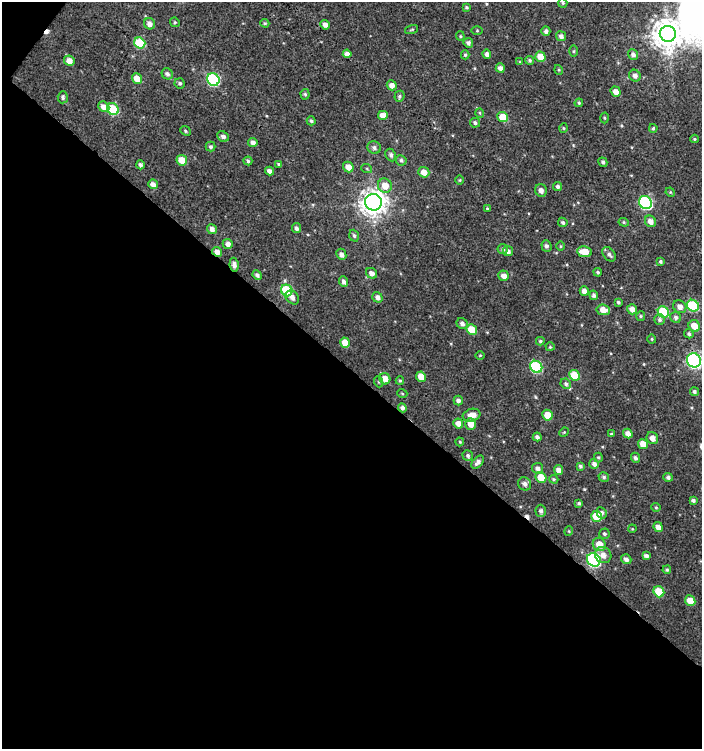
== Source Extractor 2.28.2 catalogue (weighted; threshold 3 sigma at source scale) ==
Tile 3 of 2 x 2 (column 1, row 2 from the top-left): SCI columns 54-753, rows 2-748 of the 1502 x 1496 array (HDU 1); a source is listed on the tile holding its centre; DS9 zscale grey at full resolution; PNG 704 x 751 px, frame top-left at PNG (2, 2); each listed source drawn as its Kron ellipse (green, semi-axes under 4 px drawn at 4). Shown black and unused: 51% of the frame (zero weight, under 3 of 4 exposures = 1% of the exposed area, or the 3 px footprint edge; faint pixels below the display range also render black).
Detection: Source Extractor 2.28.2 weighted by HDU 2 'WHT'; one run over the whole footprint, this tile lists its part. Background 0.00192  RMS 0.0025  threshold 0.0112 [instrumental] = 3 sigma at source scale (4.5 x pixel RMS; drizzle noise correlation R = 1.50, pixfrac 1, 0.0396/0.0396 arcsec/px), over >= 5 px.
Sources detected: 173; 2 cosmic-ray / hot-pixel residue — neither listed nor drawn; the other 171 listed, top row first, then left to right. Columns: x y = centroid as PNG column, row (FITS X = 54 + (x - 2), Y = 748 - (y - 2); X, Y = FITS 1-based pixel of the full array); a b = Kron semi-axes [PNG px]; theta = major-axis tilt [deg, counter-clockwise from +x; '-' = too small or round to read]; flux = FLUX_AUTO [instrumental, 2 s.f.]
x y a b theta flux
563 3 5 4 - 0.3
466 7 4 3 - 0.32
175 22 5 4 - 0.3
265 23 5 3 - 0.3
149 24 6 5 - 1.3
325 25 5 4 - 1.2
412 29 7 3 19 0.25
477 31 5 3 - 0.24
546 31 5 4 - 0.72
668 34 8 8 - 330
460 36 5 4 - 0.3
561 36 5 4 - 0.9
140 43 6 5 - 10
468 43 5 4 - 0.72
574 51 5 3 - 0.27
347 54 4 4 - 1.3
487 54 4 4 - 0.85
633 54 6 5 - 0.86
465 55 4 4 - 0.34
540 57 5 5 - 3.1
530 60 4 4 - 0.37
69 61 5 5 - 2
520 62 4 4 - 0.24
500 68 4 4 - 1.1
559 70 5 3 - 0.23
167 74 6 5 - 0.72
635 76 6 5 - 0.98
137 78 5 5 - 2.3
213 79 6 6 - 24
180 83 5 5 - 0.53
392 85 5 5 - 1.4
616 92 5 4 - 1.5
305 94 5 4 - 0.38
399 96 6 5 - 0.46
63 97 6 5 - 0.47
579 103 4 4 - 0.29
104 107 6 5 - 1.8
113 109 6 5 - 9.2
480 113 5 3 - 0.21
383 115 5 4 - 2.2
503 117 5 5 - 4.8
605 118 5 3 - 0.24
311 121 4 4 - 0.42
475 123 5 4 - 0.53
564 128 5 3 - 0.25
653 128 4 3 - 0.31
185 131 6 4 -42 0.35
223 136 6 5 - 0.8
694 139 4 4 - 0.25
253 142 5 4 - 1
211 147 5 5 - 0.4
374 148 7 6 - 0.73
391 155 6 5 - 0.55
182 160 5 5 - 3.3
401 160 5 5 - 0.59
248 161 4 4 - 0.4
603 162 5 4 - 0.51
278 164 4 3 - 0.24
140 165 4 4 - 0.6
348 167 5 5 - 2
367 169 5 3 - 0.28
270 171 4 4 - 0.92
424 172 5 5 - 2.1
460 180 5 3 - 0.23
153 184 5 4 - 1.2
385 186 7 7 - 2.6
558 186 5 4 - 0.6
541 190 6 6 - 1.1
670 192 5 4 - 0.26
373 202 8 8 - 240
645 203 7 6 - 34
487 208 4 3 - 0.27
650 221 6 5 - 1.3
563 222 5 4 - 0.47
624 222 5 4 - 0.31
296 228 5 4 - 0.58
212 229 5 4 - 1.1
354 236 6 4 -71 0.44
228 244 5 4 - 1.2
546 246 6 5 - 0.65
560 246 5 3 - 0.23
503 249 5 5 - 0.54
508 251 5 5 - 0.8
217 252 5 4 - 1.4
584 252 7 5 -7 3.5
341 254 6 5 - 0.95
609 254 8 5 -49 0.78
660 261 3 3 - 0.39
234 265 7 4 -81 1.1
598 272 4 3 - 0.36
371 273 6 5 - 1.2
257 275 5 4 - 0.65
504 276 5 5 - 1.5
344 282 5 4 - 0.82
287 290 6 5 - 15
584 291 5 4 - 1.3
594 295 5 4 - 0.59
292 297 8 6 -45 1
377 297 5 5 - 0.97
618 302 3 3 - 0.33
693 306 6 5 - 14
680 307 7 6 - 1.4
632 309 5 5 - 1.4
603 310 7 5 -8 2.3
663 312 6 5 - 10
641 316 5 4 - 0.34
676 317 5 5 - 0.59
660 319 5 5 - 0.52
462 324 6 5 - 0.81
694 326 6 5 - 2.9
472 330 6 5 - 4.7
689 334 5 4 - 0.48
652 339 4 4 - 0.26
540 341 4 3 - 0.34
345 343 5 5 - 3.3
550 347 4 4 - 0.27
480 355 4 3 - 0.19
694 360 7 6 - 57
536 367 6 5 - 19
574 375 6 5 - 6.2
421 377 5 4 - 2.5
385 379 6 5 - 2.2
400 381 4 4 - 0.3
379 382 5 3 - 0.26
566 384 5 5 - 0.54
694 392 4 4 - 0.49
402 393 5 3 - 0.24
458 401 5 4 - 0.9
402 408 4 4 - 0.71
472 415 9 6 16 2.3
547 415 5 5 - 3.1
458 424 5 4 - 1.6
471 424 6 5 - 2.3
564 432 5 4 - 0.24
628 433 5 4 - 1.4
611 434 3 3 - 0.23
537 437 4 4 - 0.69
652 438 6 5 - 1.5
460 442 4 4 - 0.26
643 444 5 4 - 2.8
468 456 5 5 - 0.5
598 457 5 4 - 0.31
635 458 5 4 - 0.56
478 462 8 4 47 0.91
594 464 5 5 - 0.84
580 466 4 4 - 0.47
538 468 6 5 - 0.91
558 470 5 4 - 1.3
541 477 6 5 - 3.6
604 477 5 4 - 0.47
668 477 5 4 - 0.63
554 479 5 3 - 0.32
525 484 7 6 - 0.94
693 500 4 4 - 0.52
579 503 4 4 - 0.42
656 507 4 4 - 0.29
541 511 6 5 - 0.71
602 513 6 5 - 0.71
597 516 5 5 - 5.9
658 527 5 4 - 1.4
632 529 4 3 - 0.19
569 531 5 3 - 0.21
604 534 5 5 - 0.42
599 544 7 6 - 3.2
603 555 8 7 - 1.6
646 556 4 4 - 0.76
626 559 5 4 - 0.85
594 560 7 6 - 40
667 570 4 3 - 0.32
659 592 6 5 - 5.4
690 601 5 5 - 2.8
Overlapping masked pixels (flux is a lower limit): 2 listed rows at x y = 217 252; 234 265